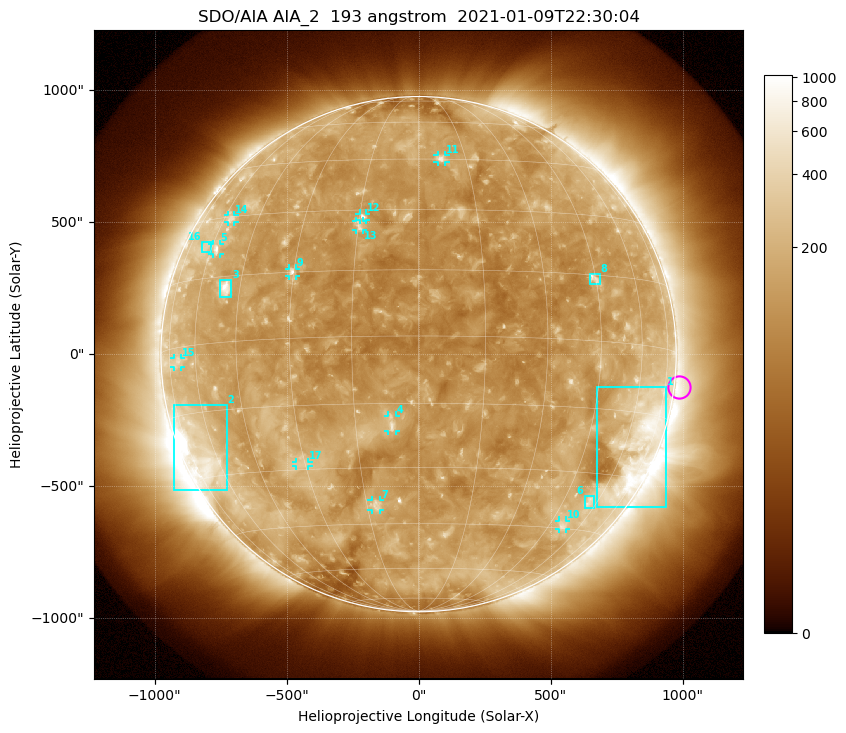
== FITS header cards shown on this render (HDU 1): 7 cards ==
TELESCOP= 'SDO/AIA'
INSTRUME= 'AIA_2'
WAVELNTH=                  193
WAVEUNIT= 'angstrom'
DATE-OBS= '2021-01-09T22:30:04.84'
CTYPE1  = 'HPLN-TAN'
CTYPE2  = 'HPLT-TAN'

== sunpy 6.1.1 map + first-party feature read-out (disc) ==
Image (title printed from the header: SDO/AIA AIA_2  193 angstrom  2021-01-09T22:30:04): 1024 x 1024 px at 2.4 arcsec/px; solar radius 976 arcsec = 407 px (full disc in frame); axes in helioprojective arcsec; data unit not stated in the header (colour bar unlabelled)
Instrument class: DISC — disc imager (sunpy class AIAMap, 193 A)
Bright regions (active regions / flare kernels): reference = the median radial profile (limb darkening/brightening removed); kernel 9 px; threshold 5 sigma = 186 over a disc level ~126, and >= 1.15x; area >= 12 px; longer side >= 10 px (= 24 arcsec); searched inside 0.97 R_sun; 17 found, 17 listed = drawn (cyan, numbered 1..; 11 of them under ~33 arcsec drawn as corner ticks so the feature stays visible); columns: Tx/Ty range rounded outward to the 5 arcsec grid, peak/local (2 s.f.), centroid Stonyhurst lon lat
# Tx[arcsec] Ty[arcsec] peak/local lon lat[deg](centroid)
1 675..940 -580..-125 4.9 +66 -23
2 -930..-725 -515..-195 11 -67 -24
3 -755..-710 215..280 6.5 -50 +12
4 -115..-85 -290..-230 4.6 -6 -20
5 -780..-750 380..420 3.9 -58 +22
6 625..665 -585..-535 2.9 +56 -37
7 -180..-145 -590..-555 3.5 -12 -40
8 645..690 265..305 3.8 +45 +14
9 -490..-465 295..325 4.6 -30 +15
10 530..560 -665..-630 2.9 +51 -44
11 70..100 730..755 3.8 +7 +45
12 -225..-200 505..535 4.2 -14 +28
13 -235..-210 470..505 3.5 -15 +26
14 -725..-695 500..525 2.7 -57 +29
15 -930..-900 -50..-15 2.2 -69 -3
16 -820..-785 385..425 2.2 -63 +23
17 -465..-415 -425..-405 2.7 -31 -29
Off-limb structures (1.02-1.3 R_sun): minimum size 162 px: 2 found; the strongest spans PA ~210..325 deg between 1.02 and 1.3 R_sun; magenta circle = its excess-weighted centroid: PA ~265 deg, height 1.02 R_sun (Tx ~990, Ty ~-125 arcsec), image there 1.8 x the reference